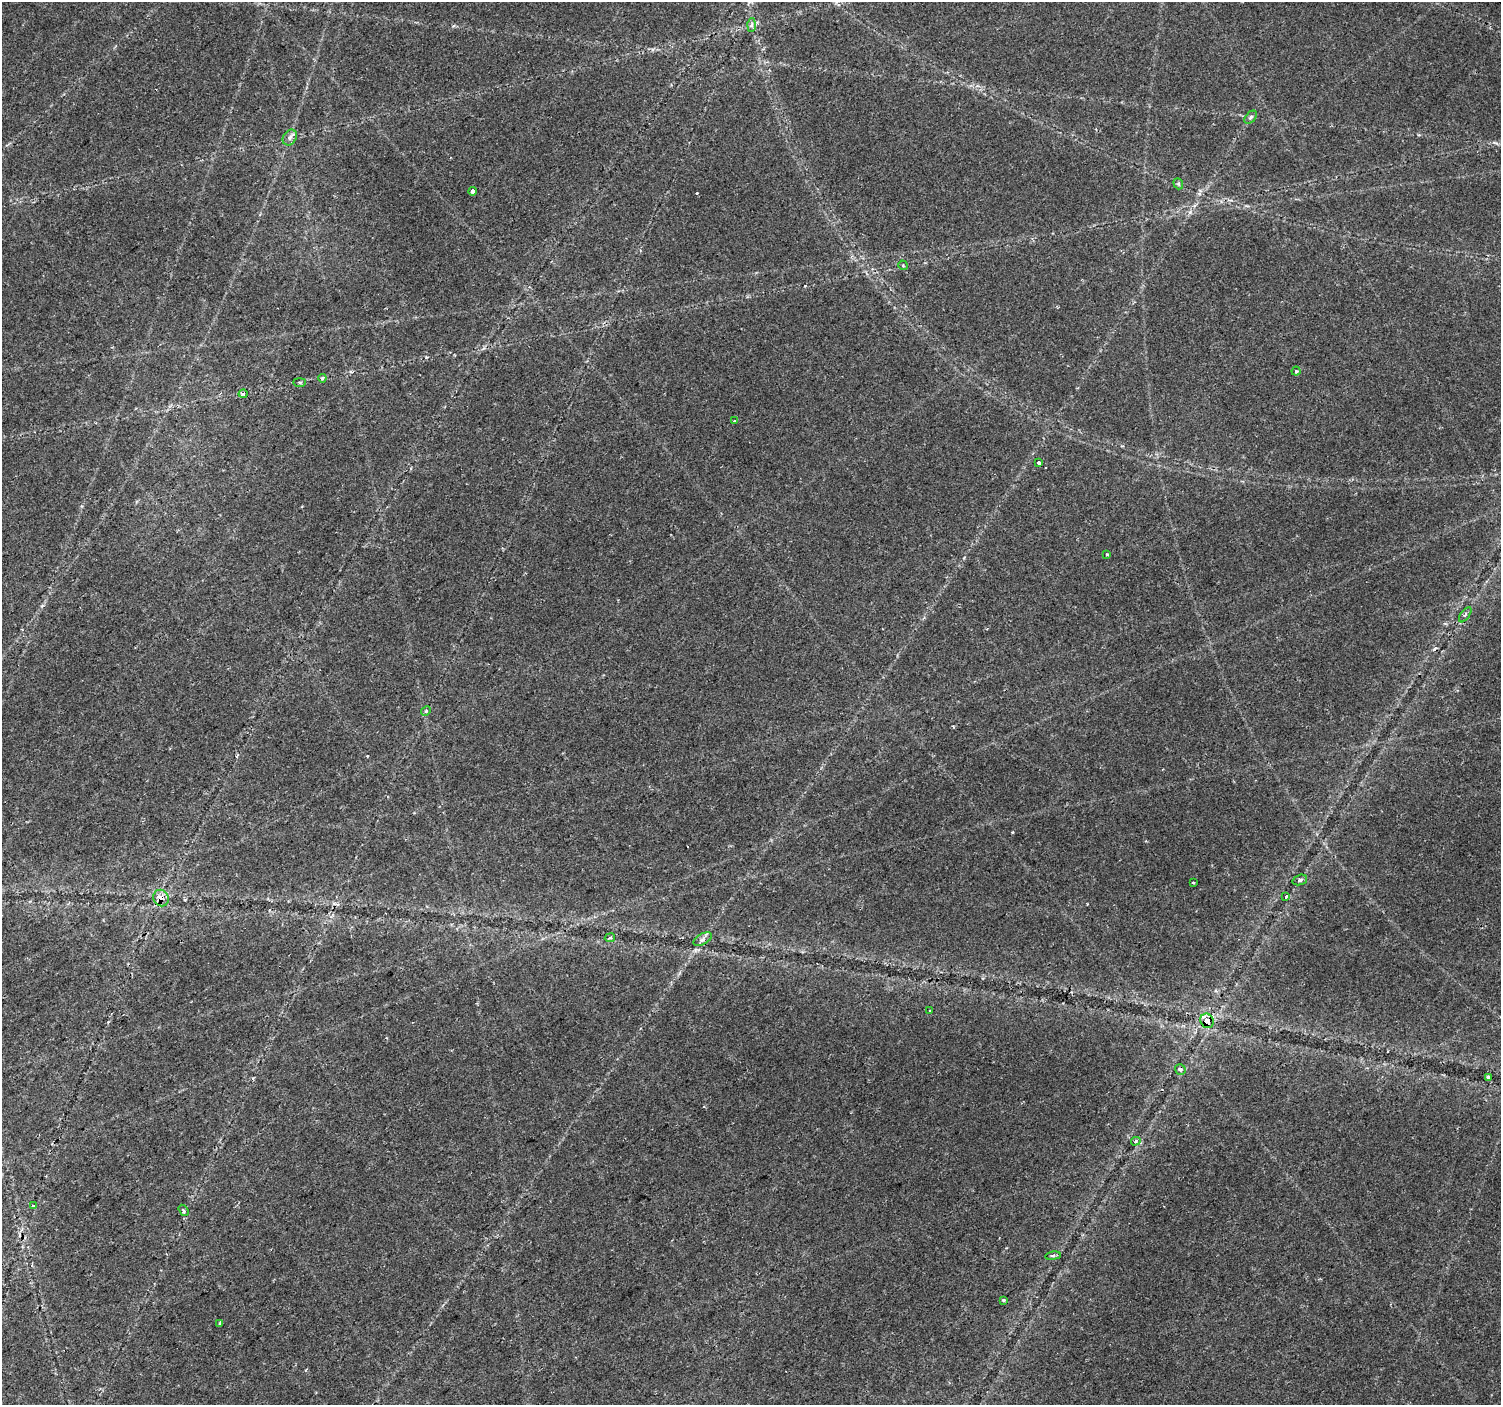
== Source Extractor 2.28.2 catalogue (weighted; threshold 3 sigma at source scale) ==
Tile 7 of 4 x 4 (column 3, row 2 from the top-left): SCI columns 3005-4503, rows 3008-4410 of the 6001 x 5954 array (HDU 1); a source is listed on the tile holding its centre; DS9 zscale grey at full resolution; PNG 1503 x 1407 px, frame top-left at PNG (2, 2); each listed source drawn as its Kron ellipse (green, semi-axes under 4 px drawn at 4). Shown black and unused: <1% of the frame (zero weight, under 2 of 3 exposures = <1% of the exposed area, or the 3 px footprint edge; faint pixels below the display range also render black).
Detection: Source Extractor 2.28.2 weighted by HDU 2 'WHT'; one run over the whole footprint, this tile lists its part. Background 0.0351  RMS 0.0034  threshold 0.0151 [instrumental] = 3 sigma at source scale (4.5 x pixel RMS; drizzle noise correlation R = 1.50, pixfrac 1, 0.0396/0.0396 arcsec/px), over >= 5 px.
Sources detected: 38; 7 cosmic-ray / hot-pixel residue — neither listed nor drawn; the other 31 listed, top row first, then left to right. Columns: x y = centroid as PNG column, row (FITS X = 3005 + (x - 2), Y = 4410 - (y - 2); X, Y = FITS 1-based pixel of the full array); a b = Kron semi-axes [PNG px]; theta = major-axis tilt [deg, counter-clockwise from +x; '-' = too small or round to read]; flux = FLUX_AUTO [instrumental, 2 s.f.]
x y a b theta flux
751 25 7 4 88 0.74
1251 117 7 5 49 0.74
290 137 8 6 58 1.3
1178 184 6 4 -69 0.59
473 191 4 3 - 0.9
903 265 5 3 - 0.31
1296 371 4 4 - 0.57
322 378 4 4 - 0.38
299 382 6 3 0 0.48
243 394 4 3 - 1
734 421 3 3 - 0.47
1039 463 3 3 - 3.3
1107 554 4 4 - 0.39
1465 615 9 4 54 0.74
426 711 5 4 - 0.51
1300 880 7 5 19 0.76
1193 882 3 2 - 0.39
1286 896 3 3 - 1.3
161 898 8 7 - 2.8
610 938 5 4 - 0.51
703 939 10 5 28 1.2
929 1011 3 2 - 0.38
1207 1021 7 6 - 7.8
1180 1069 5 5 - 0.94
1489 1078 4 3 - 4.3
1136 1141 5 4 - 0.71
33 1206 4 3 - 1.1
183 1210 6 4 -55 0.68
1053 1256 8 4 8 0.67
1004 1300 3 3 - 1.4
220 1323 3 3 - 1.4
Overlapping masked pixels (flux is a lower limit): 2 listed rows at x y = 161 898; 1207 1021